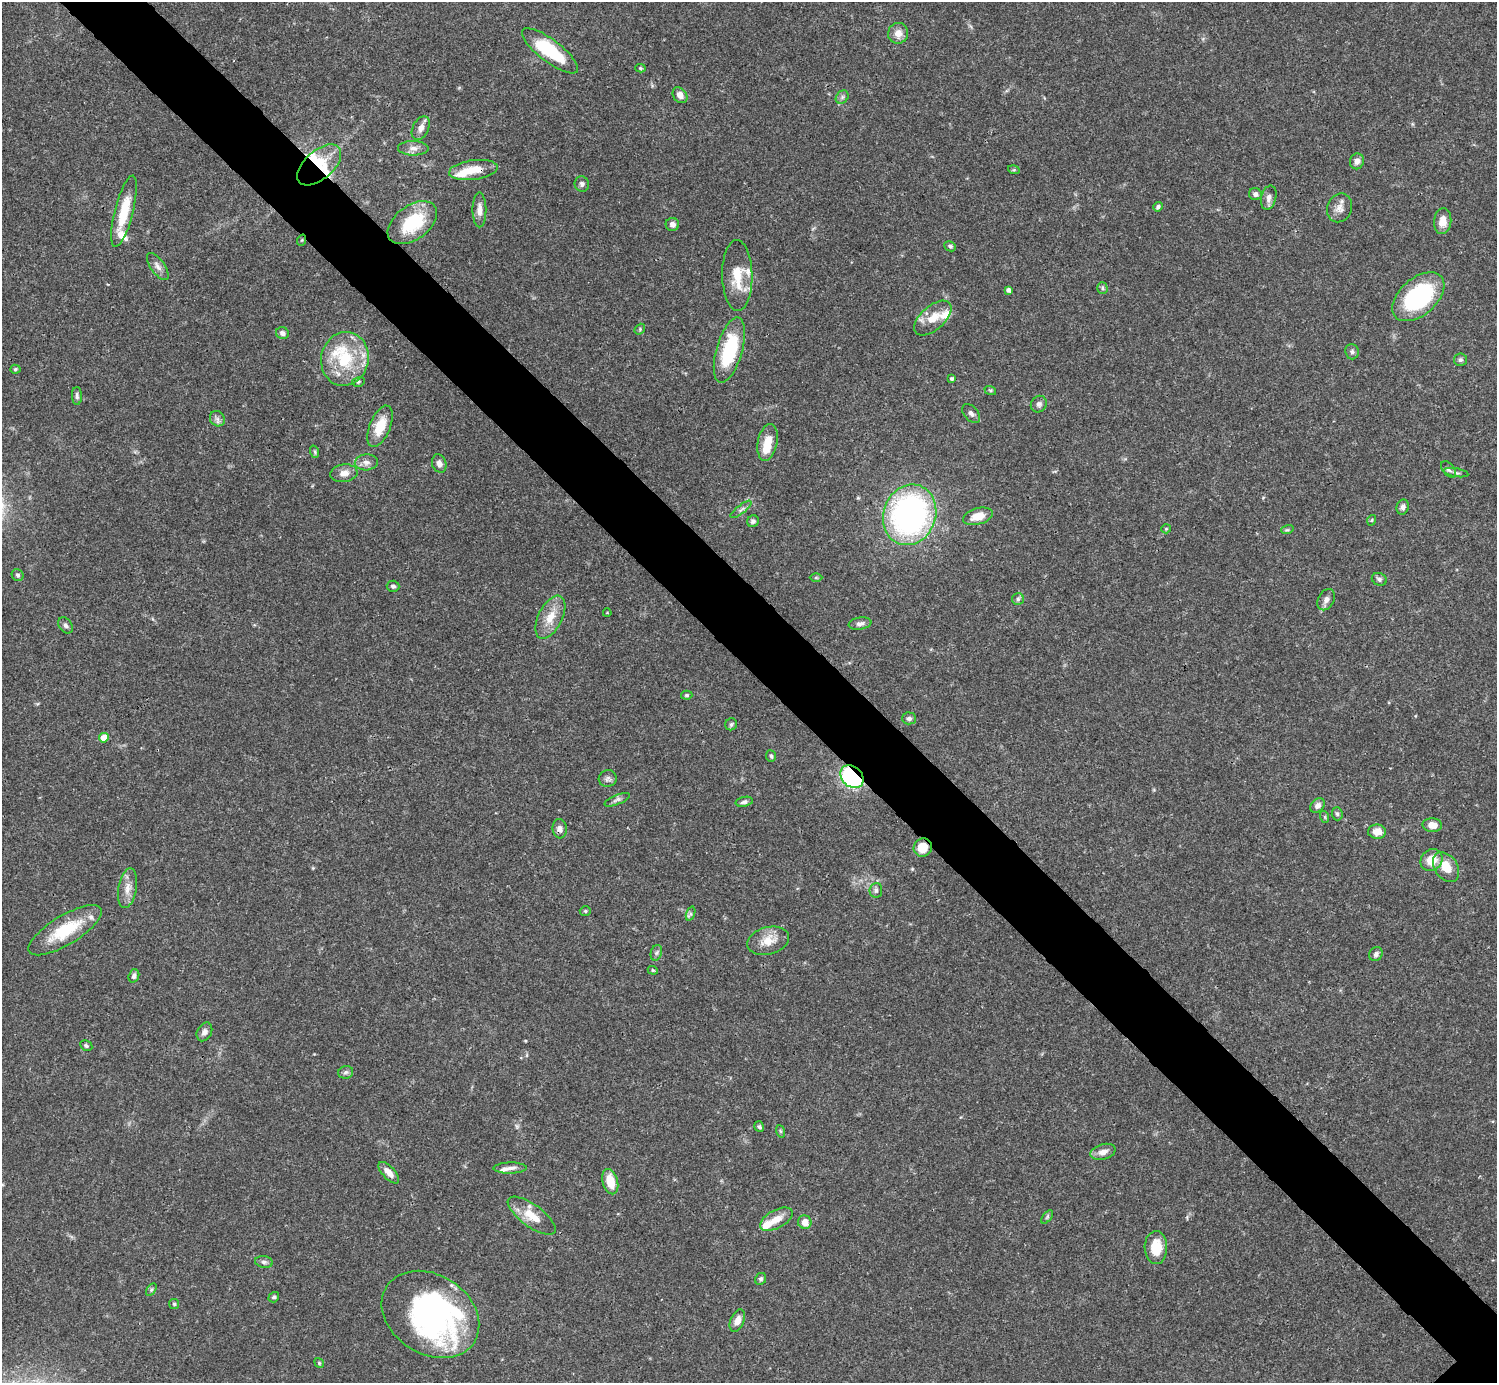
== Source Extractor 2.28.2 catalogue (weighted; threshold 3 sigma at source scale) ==
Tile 11 of 4 x 4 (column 3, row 3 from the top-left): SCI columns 2990-4484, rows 1539-2919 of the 5982 x 5981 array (HDU 1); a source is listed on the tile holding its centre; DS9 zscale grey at full resolution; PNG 1499 x 1385 px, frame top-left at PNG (2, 2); each listed source drawn as its Kron ellipse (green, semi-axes under 4 px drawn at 4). Shown black and unused: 6% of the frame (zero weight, under 3 of 4 exposures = <1% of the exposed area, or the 3 px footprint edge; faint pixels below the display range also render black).
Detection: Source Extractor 2.28.2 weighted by HDU 2 'WHT'; one run over the whole footprint, this tile lists its part. Background 0.0412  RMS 0.0027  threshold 0.012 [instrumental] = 3 sigma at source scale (4.5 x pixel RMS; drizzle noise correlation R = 1.50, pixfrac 1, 0.05/0.05 arcsec/px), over >= 5 px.
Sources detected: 133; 3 inside a brighter object's white glare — neither listed nor drawn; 11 inside a brighter listed object's ellipse — not listed separately; the other 119 listed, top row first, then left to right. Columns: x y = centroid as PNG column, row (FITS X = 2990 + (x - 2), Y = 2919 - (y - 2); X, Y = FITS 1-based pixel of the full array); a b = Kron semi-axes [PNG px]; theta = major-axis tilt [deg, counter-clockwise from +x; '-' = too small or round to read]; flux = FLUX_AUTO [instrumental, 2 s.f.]
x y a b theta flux
898 33 10 10 - 2.4
550 51 34 11 -37 15
640 68 5 4 - 0.34
680 95 8 6 -52 1.8
842 97 7 6 - 0.67
421 128 12 8 63 1.8
413 148 15 7 -1 1.7
1357 161 8 7 - 1.3
319 165 26 14 41 9.8
473 170 24 10 7 5.3
1014 170 6 4 -17 0.33
582 184 7 7 - 0.82
1255 194 6 6 - 1.1
1269 198 12 7 75 1.4
1158 207 5 4 - 0.67
1340 208 15 12 67 2.3
479 210 17 7 -90 1.9
124 211 37 9 76 7.9
1443 221 13 8 84 3.1
412 223 28 17 36 15
672 224 7 6 - 1.2
302 240 5 3 - 0.28
950 246 6 5 - 0.56
158 266 16 7 -54 1.5
737 275 35 15 -89 7.4
1102 288 6 5 - 0.46
1008 290 4 4 - 0.87
1418 297 30 18 41 29
933 318 22 12 41 5.1
640 329 6 4 51 0.38
282 333 6 6 - 0.99
729 350 34 13 74 17
1352 352 8 7 - 0.73
345 359 27 23 77 13
1460 360 6 6 - 0.62
15 369 5 4 - 0.39
952 378 4 3 - 0.5
358 382 6 5 - 0.4
990 390 6 3 -18 0.32
77 396 9 5 -89 0.69
1039 404 8 7 - 0.89
971 414 11 7 -48 0.97
217 419 8 7 - 1
380 426 22 10 68 6.1
767 442 19 9 79 5
315 452 6 4 -72 0.39
366 462 11 8 3 1.5
439 464 9 7 -69 1.3
1448 469 9 5 -50 0.72
344 473 14 8 8 2.2
1456 473 12 3 -10 0.59
1403 507 7 6 - 0.98
741 509 13 4 38 0.83
910 515 31 26 70 78
978 516 15 8 16 4
1372 520 5 3 - 0.26
753 521 6 5 - 0.87
1166 529 5 4 - 0.29
1287 530 6 4 17 0.34
18 575 6 5 - 0.6
816 578 6 4 0 0.37
1379 579 7 6 - 0.7
393 586 6 5 - 0.63
1018 599 6 6 - 0.54
1326 600 11 8 62 1.4
607 613 4 3 - 0.17
550 617 23 12 63 4.7
860 624 11 6 8 1.1
65 625 9 6 -56 0.82
687 695 6 4 -2 0.41
909 718 7 6 - 0.7
731 724 6 6 - 0.53
104 738 5 5 - 3.9
771 756 6 5 - 0.43
852 777 13 10 -44 31
608 779 9 8 - 0.91
617 800 13 5 23 0.78
744 802 9 5 12 0.76
1317 806 8 6 45 1.2
1337 814 6 5 - 0.5
1325 817 6 4 -72 0.34
1432 825 10 7 -3 2.8
560 829 10 7 -83 1.2
1377 832 9 7 2 3
923 847 9 9 - 4.4
1431 860 12 10 40 4.5
1446 867 16 11 -56 4.4
128 888 20 9 80 2.8
876 890 7 6 - 0.7
585 911 5 4 - 0.42
691 914 7 4 71 0.51
65 930 42 14 31 12
768 941 21 13 15 4.2
656 953 8 5 72 0.69
1376 954 7 6 - 0.87
653 970 5 4 - 0.34
134 976 7 5 69 0.86
204 1032 10 7 61 1.2
86 1046 6 5 - 0.53
346 1072 7 6 - 0.68
759 1127 5 4 - 0.51
780 1131 6 4 -71 0.36
1103 1152 13 7 16 1.9
510 1168 16 5 1 1.4
389 1173 13 6 -47 2.3
610 1182 13 7 -75 5
532 1216 28 11 -36 5.2
1047 1217 8 4 54 0.45
776 1219 18 9 28 3.4
805 1222 7 6 - 2.3
1156 1248 16 11 -89 6.2
264 1262 9 6 -9 0.76
761 1279 6 5 - 0.59
151 1290 7 4 59 0.45
274 1297 5 5 - 0.56
174 1304 5 5 - 0.43
430 1314 52 39 -33 72
737 1321 12 6 66 2.2
319 1363 5 4 - 0.35
Overlapping masked pixels (flux is a lower limit): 7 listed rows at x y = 319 165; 473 170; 302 240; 729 350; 852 777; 560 829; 923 847